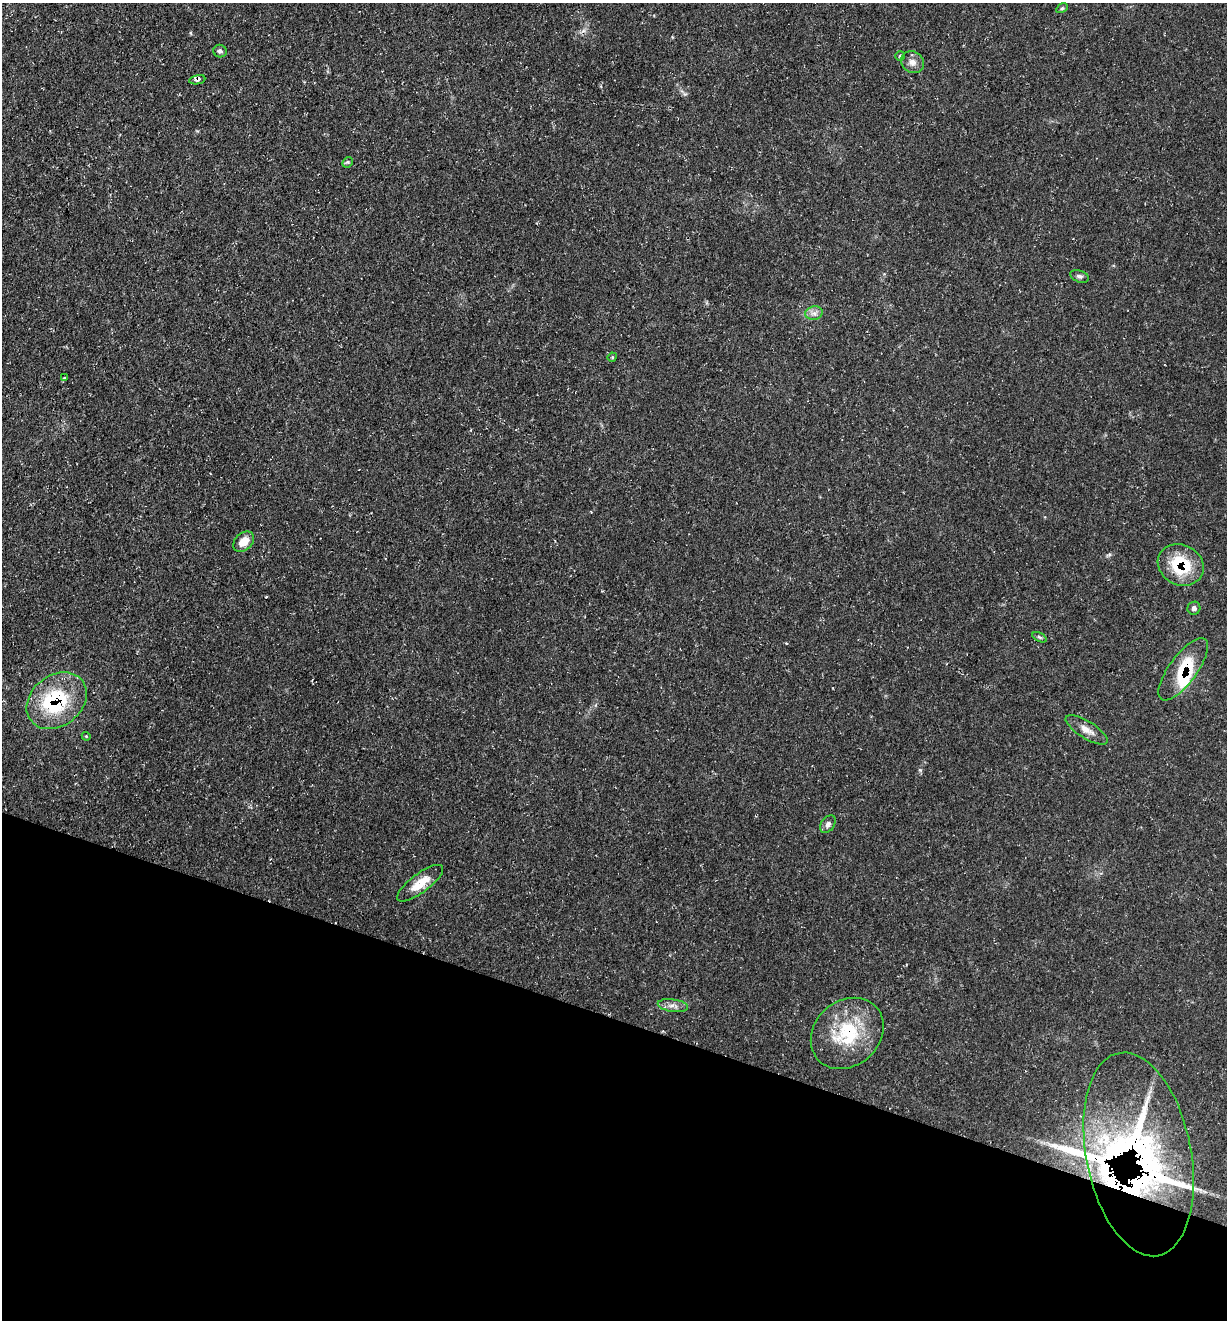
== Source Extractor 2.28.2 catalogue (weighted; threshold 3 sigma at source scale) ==
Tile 15 of 4 x 4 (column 3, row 4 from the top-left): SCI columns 2584-3808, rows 2-1319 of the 5290 x 5272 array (HDU 1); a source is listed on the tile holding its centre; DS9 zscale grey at full resolution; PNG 1229 x 1322 px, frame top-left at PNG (2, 3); each listed source drawn as its Kron ellipse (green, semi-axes under 4 px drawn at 4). Shown black and unused: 23% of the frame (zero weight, under 3 of 4 exposures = <1% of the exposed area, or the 3 px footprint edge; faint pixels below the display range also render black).
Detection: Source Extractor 2.28.2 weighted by HDU 2 'WHT'; one run over the whole footprint, this tile lists its part. Background 0.163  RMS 0.0072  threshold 0.0326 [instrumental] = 3 sigma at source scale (4.5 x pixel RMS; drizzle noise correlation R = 1.50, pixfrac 1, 0.05/0.05 arcsec/px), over >= 5 px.
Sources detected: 30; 2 long thin detections or spike segments (spike, bleed or trail) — neither listed nor drawn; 5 inside a brighter listed object's ellipse — not listed separately; the other 23 listed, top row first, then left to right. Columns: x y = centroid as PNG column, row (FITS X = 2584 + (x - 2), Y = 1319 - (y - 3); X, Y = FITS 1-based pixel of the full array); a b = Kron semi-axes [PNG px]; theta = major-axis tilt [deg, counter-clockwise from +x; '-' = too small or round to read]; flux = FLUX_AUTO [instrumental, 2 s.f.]
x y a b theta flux
1062 8 6 4 29 1.1
220 51 7 6 - 2
900 56 5 5 - 1.1
912 62 12 10 -31 4.8
197 80 8 4 11 2.2
348 162 6 4 44 1
1079 276 9 6 -20 2.1
814 313 9 6 9 3.3
612 357 5 4 - 0.85
64 378 4 3 - 0.66
244 542 12 8 43 8.3
1181 565 23 20 -27 35
1194 608 6 6 - 2.3
1039 637 8 4 -27 1.2
1183 669 37 14 54 27
57 701 33 25 39 64
1087 730 24 8 -32 6.6
86 736 4 3 - 0.69
828 824 10 6 55 2.8
420 883 28 9 37 14
673 1006 15 6 -8 4.1
847 1033 39 32 42 49
1139 1154 103 52 -79 260
Overlapping masked pixels (flux is a lower limit): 6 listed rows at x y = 197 80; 1181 565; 1183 669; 57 701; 847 1033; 1139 1154
Unlisted compact peaks at least as high as the median listed source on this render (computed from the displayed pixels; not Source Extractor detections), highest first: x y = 920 770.